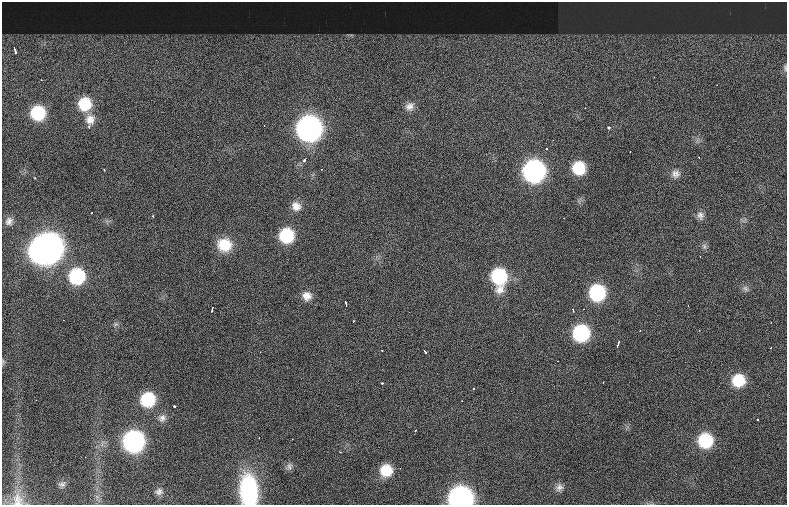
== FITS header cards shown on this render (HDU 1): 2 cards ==
NAXIS1  =                  785 / length of data axis 1
NAXIS2  =                  503 / length of data axis 2

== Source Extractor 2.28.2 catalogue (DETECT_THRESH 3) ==
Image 785 x 503 px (HDU 1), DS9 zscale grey, 1 PNG px = 1 image px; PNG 789 x 507 px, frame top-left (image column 1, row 503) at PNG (2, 2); no overlay
Background 1160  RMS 28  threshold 85.1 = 3 sigma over >= 5 px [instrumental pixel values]
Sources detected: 66; all 66 listed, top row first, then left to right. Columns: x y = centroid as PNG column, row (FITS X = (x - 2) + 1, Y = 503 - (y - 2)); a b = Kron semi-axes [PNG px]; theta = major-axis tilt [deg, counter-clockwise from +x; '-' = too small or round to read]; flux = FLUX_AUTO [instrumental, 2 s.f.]
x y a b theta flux
350 35 15 3 -7 5.8e+03
15 51 12 5 -74 9.3e+03
785 68 10 5 -80 4.4e+03
654 77 2 2 - 1.5e+03
85 104 13 12 - 6.0e+04
409 106 12 9 21 1.1e+04
585 108 2 2 - 8.1e+03
38 113 11 11 - 9.4e+04
90 119 13 11 77 1.8e+04
89 127 4 3 - 3.0e+03
309 128 14 14 - 9.3e+05
609 128 3 3 - 5.2e+03
546 148 3 3 - 2.2e+03
304 160 4 3 - 3.3e+03
579 168 12 12 - 6.4e+04
104 170 3 2 - 1.5e+03
534 171 13 13 - 5.4e+05
676 174 11 10 - 1.1e+04
34 178 3 2 - 1.4e+03
296 206 13 11 -51 1.7e+04
700 215 11 8 -81 9.1e+03
153 217 3 2 - 2.8e+03
9 221 9 8 - 8.4e+03
286 236 12 12 - 1.0e+05
224 245 17 15 -9 4.6e+04
704 246 8 6 -77 5.1e+03
46 249 20 15 23 2.2e+06
77 276 13 13 - 1.4e+05
499 277 18 13 -85 1.4e+05
745 288 9 7 -57 6.3e+03
597 293 13 12 - 1.6e+05
307 296 12 11 - 1.7e+04
346 304 5 2 - 4.8e+03
212 309 5 2 - 2.8e+03
573 310 5 3 - 1.7e+03
353 321 3 2 - 1.5e+03
771 322 3 2 - 1.6e+03
116 324 6 5 - 3.9e+03
581 333 13 13 - 1.7e+05
617 345 7 3 73 8.4e+03
382 351 2 2 - 1.3e+03
260 352 2 2 - 1.0e+03
425 352 4 2 - 2.2e+03
3 362 8 3 -85 3.0e+03
738 380 13 12 - 5.9e+04
603 382 2 2 - 9.8e+02
382 383 3 3 - 5.3e+03
474 389 3 2 - 1.9e+03
148 399 12 12 - 9.5e+04
462 401 2 2 - 1.1e+03
174 406 3 3 - 4.3e+03
162 418 11 9 38 1.0e+04
415 430 3 2 - 2.3e+03
292 439 3 2 - 1.4e+03
705 440 13 13 - 1.0e+05
133 441 13 13 - 4.7e+05
340 452 2 2 - 1.3e+03
85 457 2 2 - 1.2e+03
289 466 11 8 69 6.8e+03
386 470 12 11 - 4.6e+04
62 484 9 6 11 5.2e+03
559 487 10 9 - 9.3e+03
249 490 29 17 -85 1.9e+05
159 492 10 9 - 8.7e+03
460 498 14 12 1 8.1e+05
18 500 21 14 -79 2.5e+04
At the frame edge (FLAGS 8, measured only in part): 4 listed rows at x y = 785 68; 249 490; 460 498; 18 500